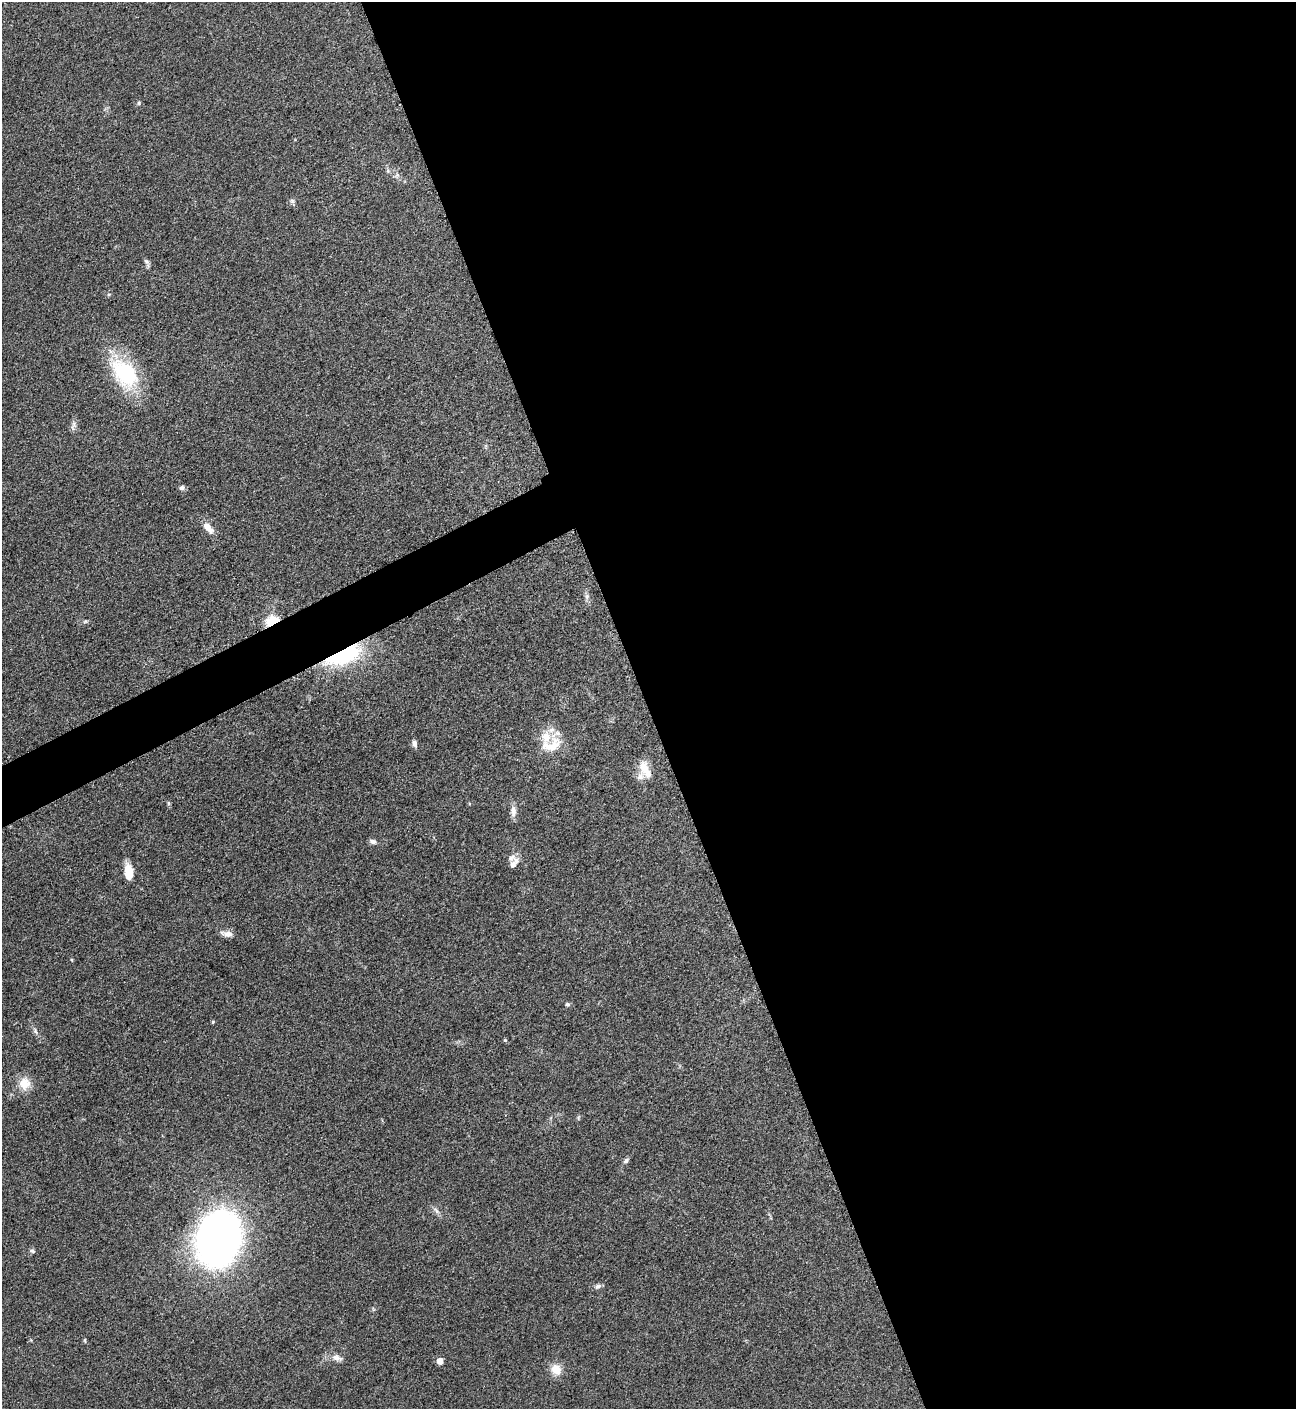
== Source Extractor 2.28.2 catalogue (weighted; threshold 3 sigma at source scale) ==
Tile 8 of 4 x 4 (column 4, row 2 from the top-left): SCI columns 4046-5339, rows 2822-4228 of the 5636 x 5647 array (HDU 1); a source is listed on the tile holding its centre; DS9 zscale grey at full resolution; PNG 1298 x 1411 px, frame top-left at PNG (2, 2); no overlay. Shown black and unused: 52% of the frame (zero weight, under 3 of 5 exposures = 1% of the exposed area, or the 3 px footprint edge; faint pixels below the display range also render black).
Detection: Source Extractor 2.28.2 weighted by HDU 2 'WHT'; one run over the whole footprint, this tile lists its part. Background 0.0927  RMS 0.0067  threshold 0.0302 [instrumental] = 3 sigma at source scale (4.5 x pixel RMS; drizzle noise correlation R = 1.50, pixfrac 1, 0.05/0.05 arcsec/px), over >= 5 px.
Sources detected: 39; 6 inside a brighter listed object's ellipse — not listed separately; the other 33 listed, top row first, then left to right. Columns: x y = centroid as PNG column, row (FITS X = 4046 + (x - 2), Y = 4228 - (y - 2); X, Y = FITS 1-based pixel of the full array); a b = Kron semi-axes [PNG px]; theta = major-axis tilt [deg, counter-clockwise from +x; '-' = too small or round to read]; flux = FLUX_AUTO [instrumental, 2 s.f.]
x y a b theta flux
139 103 5 5 - 0.92
292 201 7 6 - 1.5
147 261 10 5 -48 1.7
125 373 42 27 -50 51
73 425 15 5 80 2.5
182 488 7 6 - 1.8
208 528 17 8 -50 6.4
587 596 8 5 84 1.9
272 621 12 8 24 16
85 622 6 4 20 1
343 655 41 16 22 61
415 743 9 5 -82 2.3
551 745 37 22 48 20
644 768 20 12 -73 10
513 811 15 8 -88 4.2
373 841 9 6 -21 2.2
516 860 10 9 - 3.6
129 872 15 8 -82 13
227 934 16 7 -10 4.4
567 1004 7 5 -14 1.2
213 1022 4 4 - 0.75
35 1031 8 4 -60 1.6
505 1040 5 4 - 0.72
24 1083 16 15 - 9.8
626 1161 7 6 - 1.7
436 1210 12 5 -48 2.4
219 1239 42 30 75 520
32 1251 7 5 -27 1.4
598 1286 8 6 23 2
85 1340 6 3 -82 0.77
337 1358 16 8 -15 4.5
440 1361 5 5 - 6.7
556 1369 15 13 -57 8
Overlapping masked pixels (flux is a lower limit): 2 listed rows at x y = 272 621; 343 655